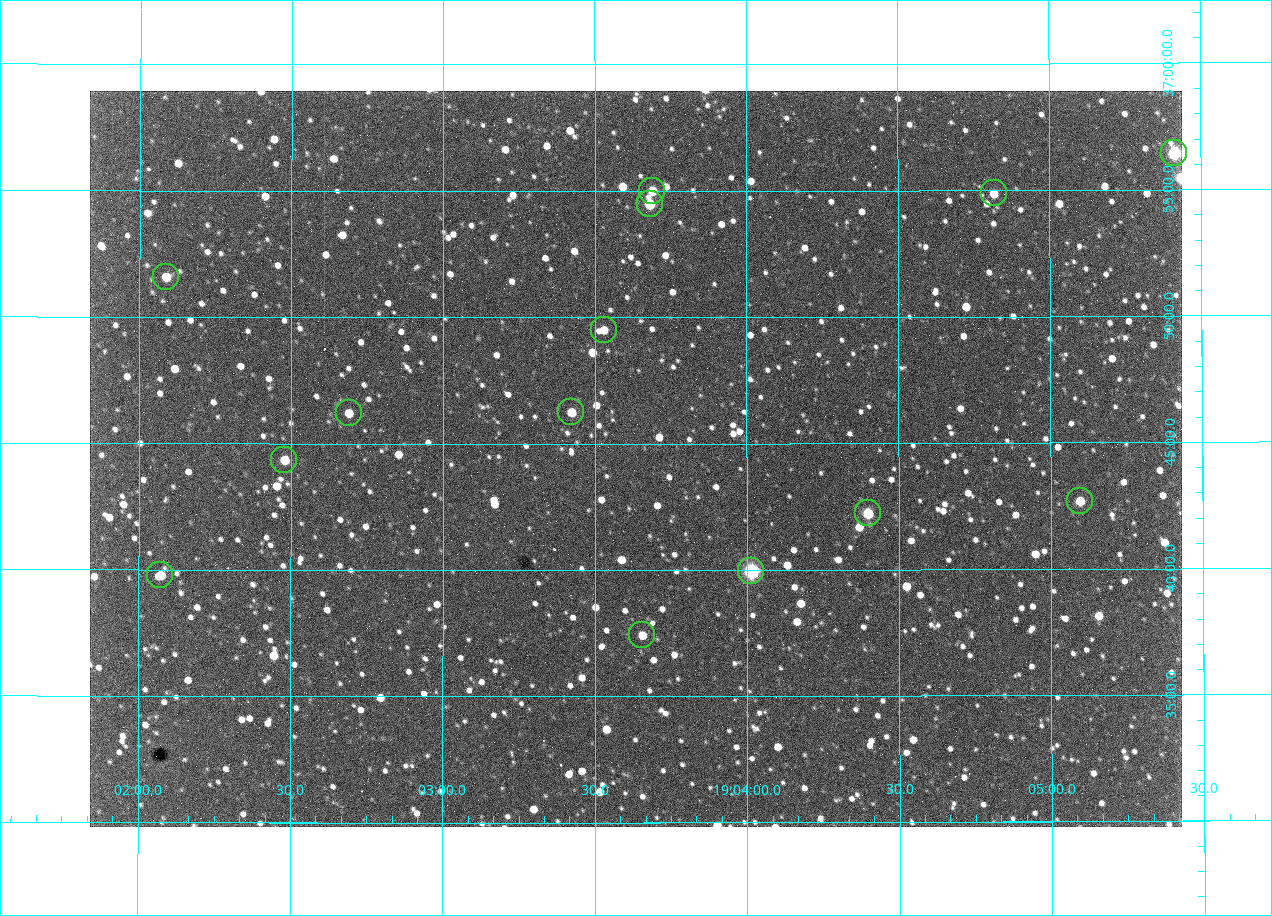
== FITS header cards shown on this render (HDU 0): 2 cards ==
NAXIS1  =                 1092 /fastest changing axis
NAXIS2  =                  736 /next to fastest changing axis

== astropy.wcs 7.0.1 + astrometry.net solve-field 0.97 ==
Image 1092 x 736 px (HDU 0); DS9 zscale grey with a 90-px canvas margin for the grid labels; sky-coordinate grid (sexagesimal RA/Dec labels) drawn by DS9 from the SOLVED WCS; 14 Tycho-2 reference stars matched to detected sources circled (green)
Header WCS: none
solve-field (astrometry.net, Tycho-2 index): SOLVED blind (the file carries no WCS)
Solved WCS: RA---TAN-SIP/DEC--TAN-SIP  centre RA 19:03:38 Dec +36:44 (285.91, +36.74 deg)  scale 2.37 arcsec/px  FOV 43.2' x 29.1'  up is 0 deg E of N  parity flipped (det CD > 0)
(file carries no celestial WCS; the grid is the blind solution)
Tycho-2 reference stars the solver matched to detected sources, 14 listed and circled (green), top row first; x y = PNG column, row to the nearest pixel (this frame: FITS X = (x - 90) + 1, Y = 736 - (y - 91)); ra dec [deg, ICRS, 3 dp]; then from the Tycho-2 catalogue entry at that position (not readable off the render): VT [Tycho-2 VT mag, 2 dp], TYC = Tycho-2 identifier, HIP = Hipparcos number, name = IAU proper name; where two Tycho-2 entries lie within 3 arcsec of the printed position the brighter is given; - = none
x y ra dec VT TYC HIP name
1174 153 286.353 +36.941 8.32 2652-644-1 93748 -
652 191 285.922 +36.917 10.48 2652-1249-1 - -
994 193 286.204 +36.915 10.94 2652-350-1 - -
650 204 285.920 +36.908 9.57 2652-218-1 - -
166 277 285.522 +36.860 10.88 2651-1921-1 - -
604 330 285.882 +36.825 10.95 2652-329-1 - -
571 412 285.856 +36.771 11.11 2652-1253-1 - -
349 413 285.672 +36.770 11.14 2651-2527-1 - -
284 460 285.620 +36.739 11.03 2651-1906-1 - -
1080 501 286.274 +36.711 10.88 2652-1070-1 - -
868 513 286.100 +36.704 10.14 2652-1649-1 - -
751 571 286.004 +36.666 8.52 2652-1368-1 - -
160 575 285.518 +36.663 10.71 2651-2245-1 - -
642 635 285.914 +36.624 11.11 2652-845-1 - -